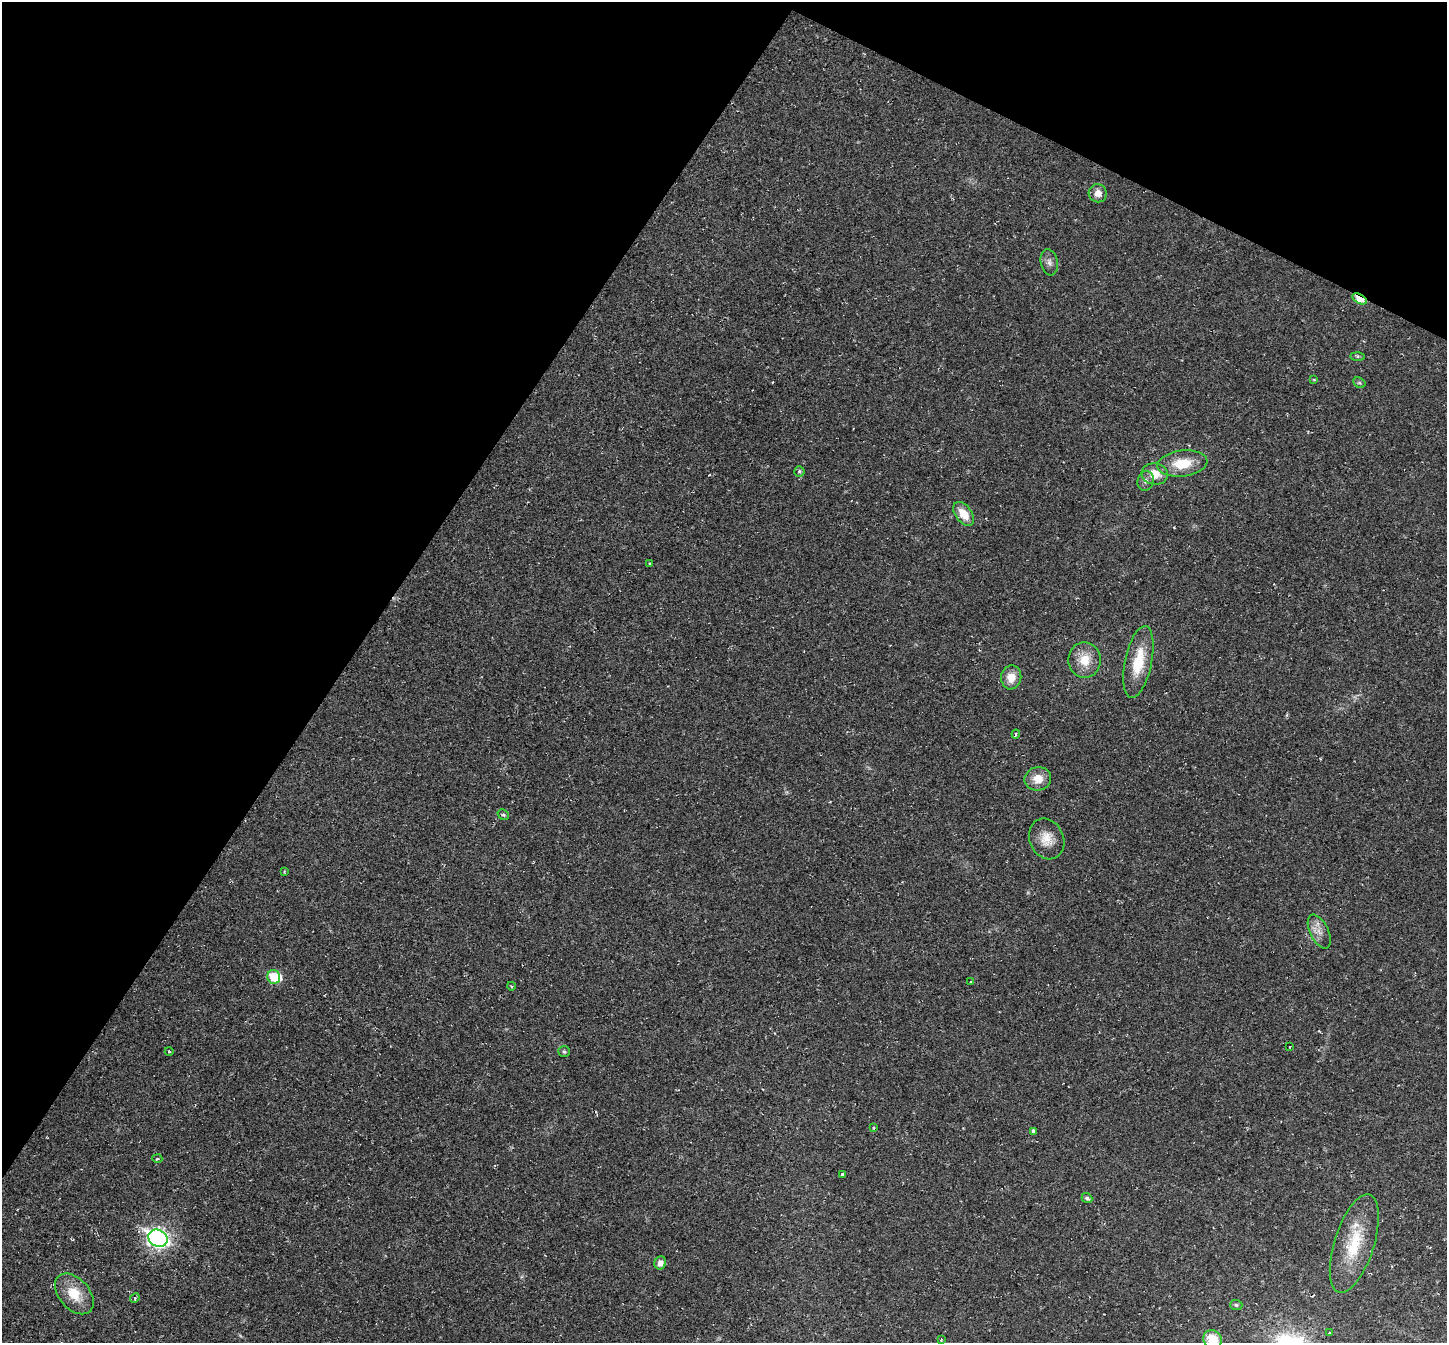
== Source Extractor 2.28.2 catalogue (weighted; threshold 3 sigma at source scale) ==
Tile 2 of 4 x 4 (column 2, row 1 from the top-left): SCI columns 1446-2890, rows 4167-5507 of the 5780 x 5789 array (HDU 1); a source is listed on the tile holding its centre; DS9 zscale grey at full resolution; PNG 1449 x 1345 px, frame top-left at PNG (2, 2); each listed source drawn as its Kron ellipse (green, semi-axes under 4 px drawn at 4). Shown black and unused: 30% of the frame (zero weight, under 2 of 3 exposures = <1% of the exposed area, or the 3 px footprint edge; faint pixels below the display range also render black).
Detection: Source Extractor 2.28.2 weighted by HDU 2 'WHT'; one run over the whole footprint, this tile lists its part. Background 0.0216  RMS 0.006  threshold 0.0269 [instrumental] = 3 sigma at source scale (4.5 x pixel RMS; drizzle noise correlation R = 1.50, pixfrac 1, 0.05/0.05 arcsec/px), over >= 5 px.
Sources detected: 44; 1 too faint to see at this stretch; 1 inside a brighter object's white glare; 1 cosmic-ray / hot-pixel residue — neither listed nor drawn; the other 41 listed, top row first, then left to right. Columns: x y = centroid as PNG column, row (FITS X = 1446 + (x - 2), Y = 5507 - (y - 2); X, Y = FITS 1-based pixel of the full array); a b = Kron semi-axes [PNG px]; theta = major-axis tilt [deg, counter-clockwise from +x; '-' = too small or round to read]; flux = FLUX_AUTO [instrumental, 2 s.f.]
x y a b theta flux
1098 193 9 9 - 5.3
1049 262 13 8 -79 3.1
1360 299 8 4 -29 19
1357 356 7 4 0 1
1314 379 4 3 - 0.58
1359 383 6 5 - 0.92
1182 463 25 13 7 18
799 471 5 5 - 0.99
1155 474 13 10 -6 9.2
1146 481 10 8 72 2.5
964 514 13 8 -54 9.8
650 564 3 3 - 1.7
1084 660 18 16 -89 13
1138 662 37 13 78 22
1011 677 12 10 81 8.5
1016 734 4 3 - 0.88
1038 779 13 11 12 9
503 815 6 5 - 1
1047 839 21 17 -66 10
284 871 4 2 - 0.47
1319 931 18 9 -64 5.8
274 977 7 6 - 15
971 982 3 2 - 0.82
511 986 4 3 - 0.51
1290 1047 3 2 - 0.39
169 1051 4 3 - 0.61
564 1052 6 5 - 1.2
873 1128 3 3 - 1.5
1033 1131 4 3 - 7
157 1159 5 2 - 0.56
842 1174 3 3 - 5.5
1087 1198 5 4 - 1.7
158 1238 10 8 -28 280
1354 1243 51 20 72 31
660 1263 6 6 - 3.5
74 1294 23 15 -48 16
135 1298 5 4 - 0.66
1236 1305 6 5 - 1.1
1330 1333 3 3 - 3
941 1339 3 3 - 2.9
1212 1339 9 8 - 17
Overlapping masked pixels (flux is a lower limit): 1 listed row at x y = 1360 299
Isophote crosses this tile's border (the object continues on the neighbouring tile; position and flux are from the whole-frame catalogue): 1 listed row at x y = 1212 1339